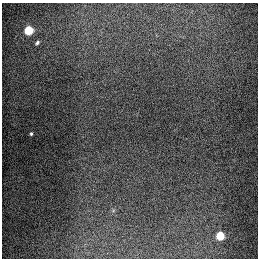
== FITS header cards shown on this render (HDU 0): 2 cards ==
NAXIS1  =                  256
NAXIS2  =                  256

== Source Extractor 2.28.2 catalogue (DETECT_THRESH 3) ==
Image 256 x 256 px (HDU 0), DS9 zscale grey, 1 PNG px = 1 image px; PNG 260 x 260 px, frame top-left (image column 1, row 256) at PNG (2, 3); no overlay
Background 1290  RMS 27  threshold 80.4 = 3 sigma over >= 5 px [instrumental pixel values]
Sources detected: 4; all 4 listed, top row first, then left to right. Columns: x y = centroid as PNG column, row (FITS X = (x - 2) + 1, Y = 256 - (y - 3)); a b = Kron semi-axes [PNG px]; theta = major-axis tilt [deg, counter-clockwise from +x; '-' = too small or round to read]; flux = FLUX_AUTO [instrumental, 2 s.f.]
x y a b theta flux
29 30 5 5 - 93000
37 43 6 4 41 3500
31 134 3 3 - 2400
220 236 5 5 - 67000